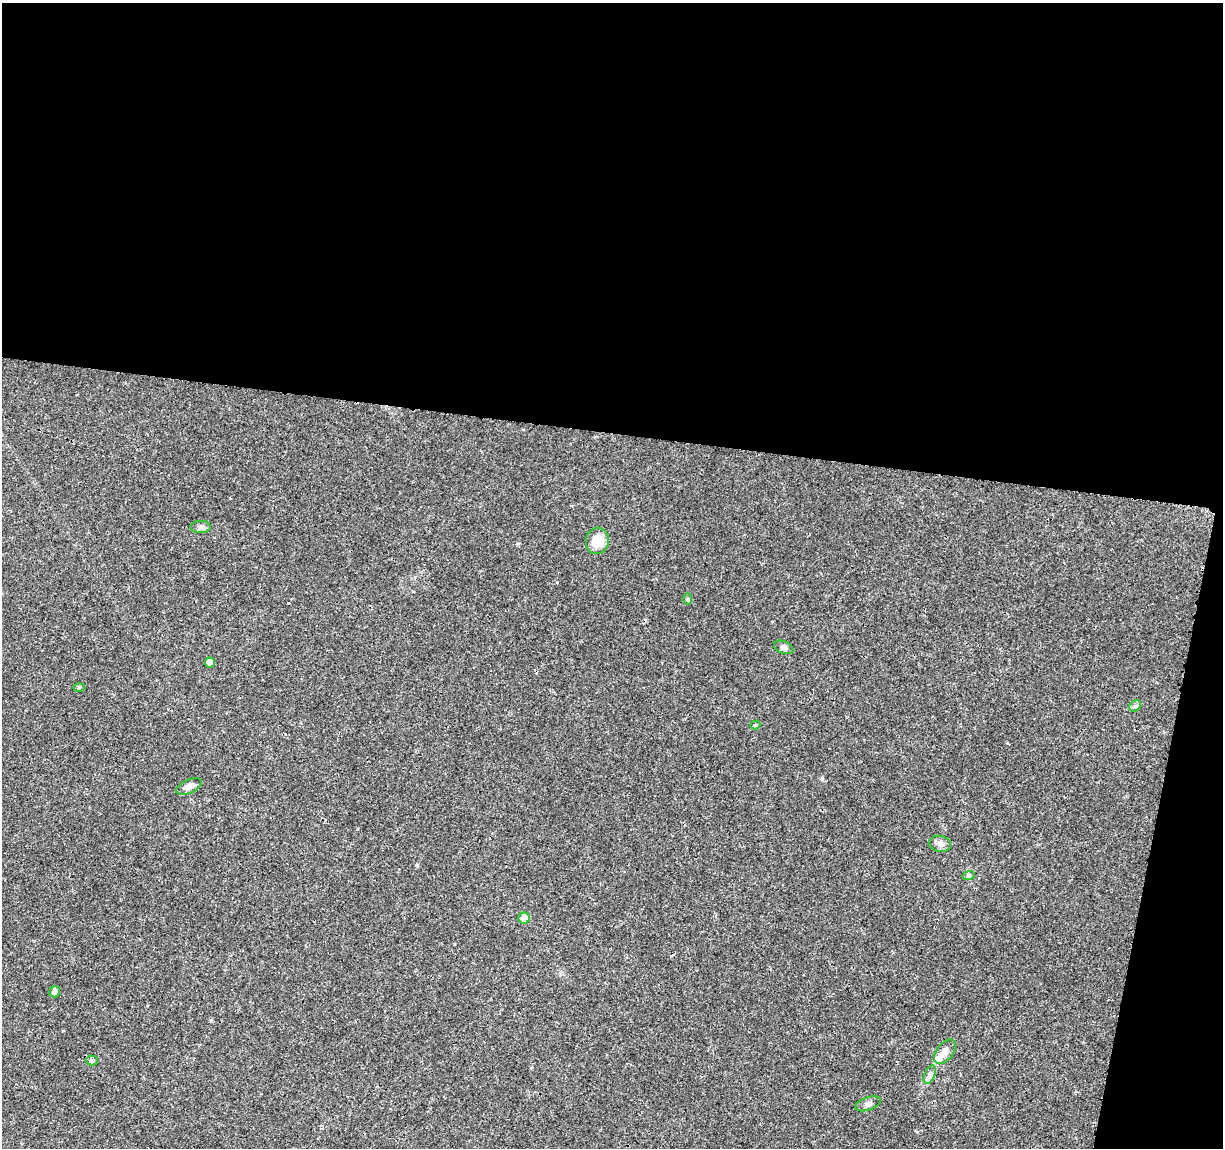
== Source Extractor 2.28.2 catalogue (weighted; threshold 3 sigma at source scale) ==
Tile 4 of 4 x 4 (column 4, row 1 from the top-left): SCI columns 3667-4887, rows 3668-4813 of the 4896 x 5099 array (HDU 1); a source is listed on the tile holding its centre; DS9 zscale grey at full resolution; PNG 1225 x 1150 px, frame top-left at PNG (2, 3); each listed source drawn as its Kron ellipse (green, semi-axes under 4 px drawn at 4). Shown black and unused: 41% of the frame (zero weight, under 3 of 4 exposures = <1% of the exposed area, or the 3 px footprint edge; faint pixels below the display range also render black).
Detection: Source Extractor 2.28.2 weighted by HDU 2 'WHT'; one run over the whole footprint, this tile lists its part. Background 0.0204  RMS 0.0029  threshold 0.0131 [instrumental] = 3 sigma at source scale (4.5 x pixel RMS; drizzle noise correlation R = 1.50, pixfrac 1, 0.0396/0.0396 arcsec/px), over >= 5 px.
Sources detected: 18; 1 inside a brighter listed object's ellipse — not listed separately; the other 17 listed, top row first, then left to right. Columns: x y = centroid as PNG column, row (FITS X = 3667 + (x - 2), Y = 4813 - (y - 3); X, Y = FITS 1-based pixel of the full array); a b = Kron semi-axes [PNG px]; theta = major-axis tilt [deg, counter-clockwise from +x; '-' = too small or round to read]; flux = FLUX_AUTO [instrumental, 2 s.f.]
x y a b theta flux
201 527 10 6 1 0.94
597 541 13 11 78 5.4
687 599 6 4 -90 0.36
784 647 10 6 -22 0.93
210 662 5 5 - 2.2
79 687 6 4 2 0.36
1135 706 6 5 - 0.51
755 725 5 4 - 0.45
189 787 13 6 25 1.5
940 844 11 8 -11 1.4
969 875 6 4 19 0.41
524 918 5 5 - 3.1
55 992 5 5 - 2
945 1052 14 8 52 2
92 1060 5 5 - 0.76
930 1074 10 5 64 0.92
868 1104 13 6 20 1.1
Unlisted compact peaks at least as high as the median listed source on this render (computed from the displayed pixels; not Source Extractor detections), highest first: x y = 822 779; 557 582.